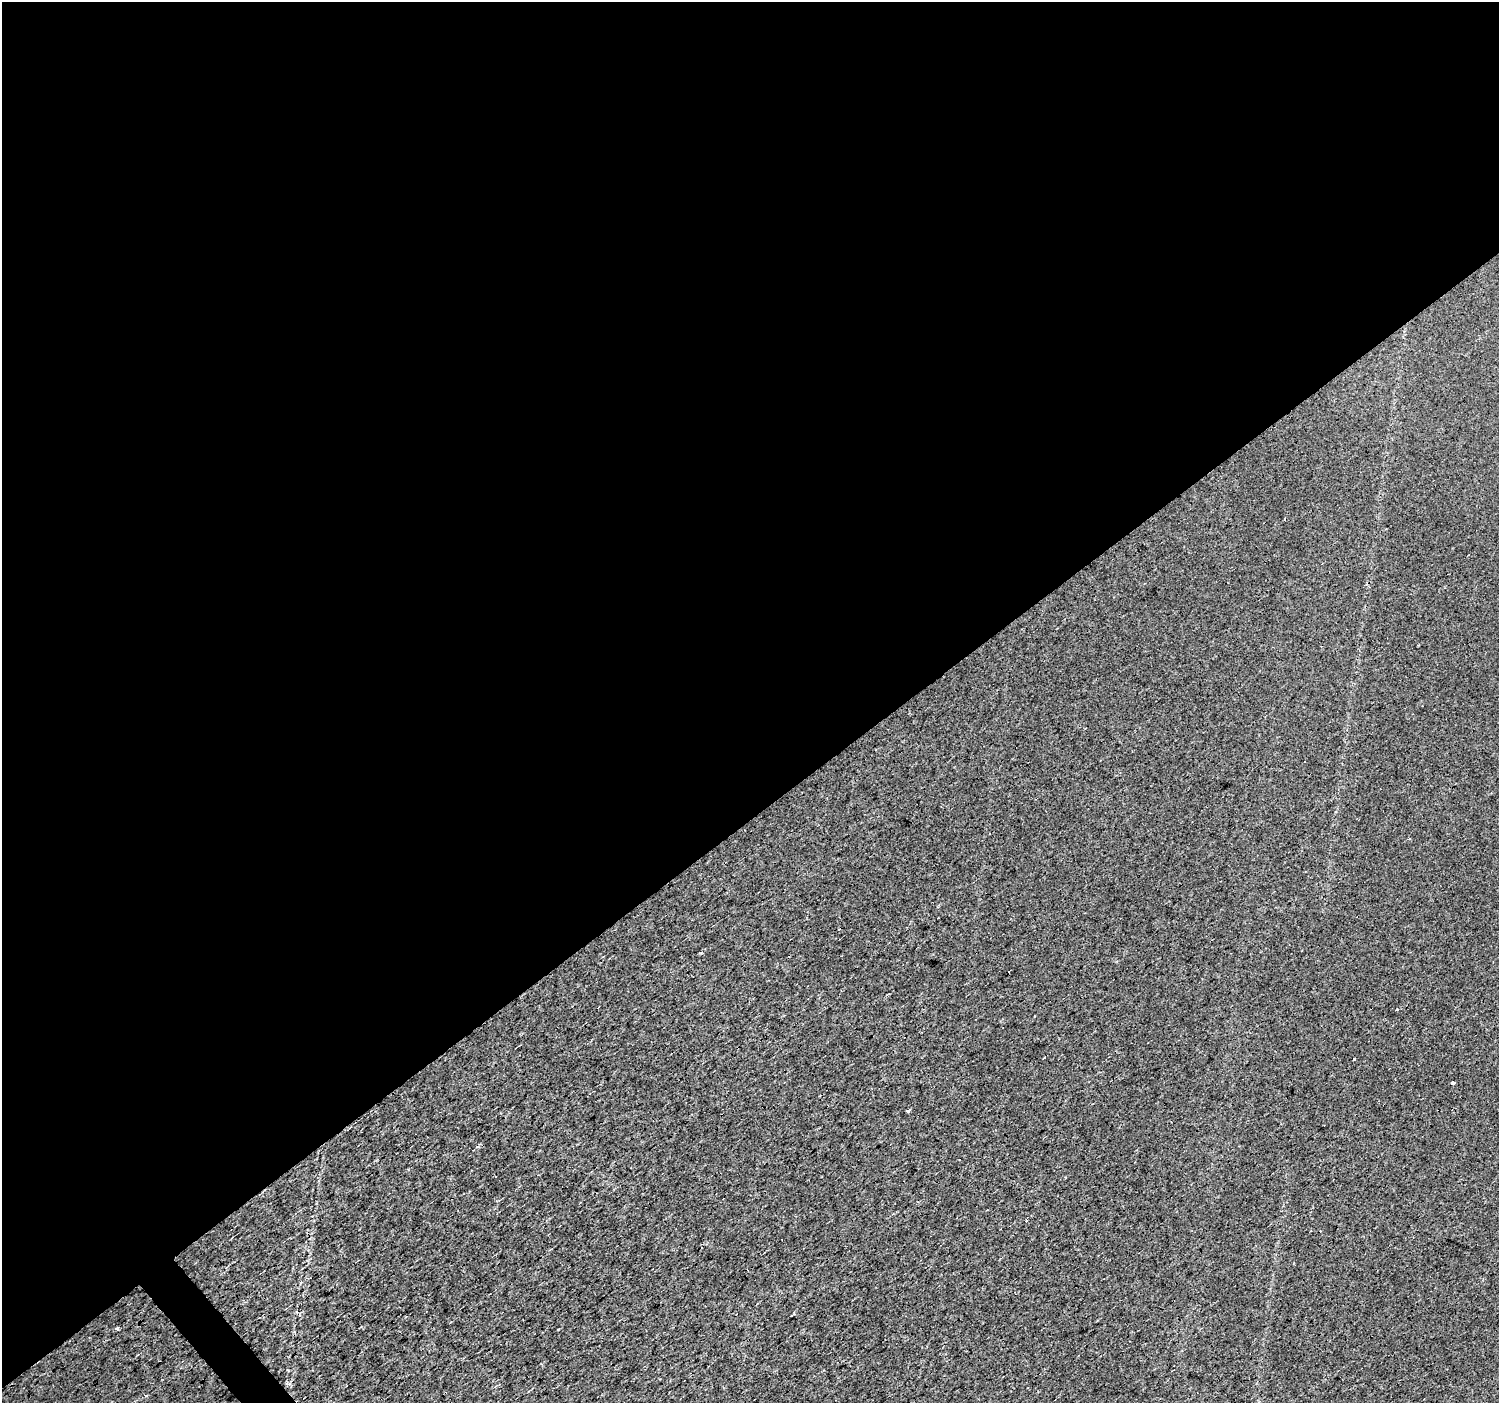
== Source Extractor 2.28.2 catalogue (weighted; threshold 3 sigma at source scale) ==
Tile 2 of 4 x 4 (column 2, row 1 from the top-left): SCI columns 1499-2995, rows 4402-5802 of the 5988 x 5937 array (HDU 1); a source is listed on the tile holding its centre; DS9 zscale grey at full resolution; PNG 1501 x 1405 px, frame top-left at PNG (2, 2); no overlay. Shown black and unused: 59% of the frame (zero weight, under 3 of 4 exposures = <1% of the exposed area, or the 3 px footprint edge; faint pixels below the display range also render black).
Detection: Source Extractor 2.28.2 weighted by HDU 2 'WHT'; one run over the whole footprint, this tile lists its part. Background 0.0136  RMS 0.0034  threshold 0.0151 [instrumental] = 3 sigma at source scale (4.5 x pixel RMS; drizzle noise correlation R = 1.50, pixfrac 1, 0.0396/0.0396 arcsec/px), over >= 5 px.
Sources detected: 12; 5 cosmic-ray / hot-pixel residue — not listed; the other 7 listed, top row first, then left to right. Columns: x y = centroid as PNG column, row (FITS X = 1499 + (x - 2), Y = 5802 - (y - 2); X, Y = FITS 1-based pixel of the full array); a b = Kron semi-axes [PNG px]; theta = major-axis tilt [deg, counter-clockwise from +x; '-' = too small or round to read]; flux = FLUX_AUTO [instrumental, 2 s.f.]
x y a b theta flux
1304 762 3 3 - 0.77
1409 839 4 2 - 0.26
1355 1059 3 3 - 1.3
1453 1083 4 3 - 4.3
908 1111 3 3 - 2.2
117 1328 4 3 - 2.7
145 1396 3 3 - 1.4